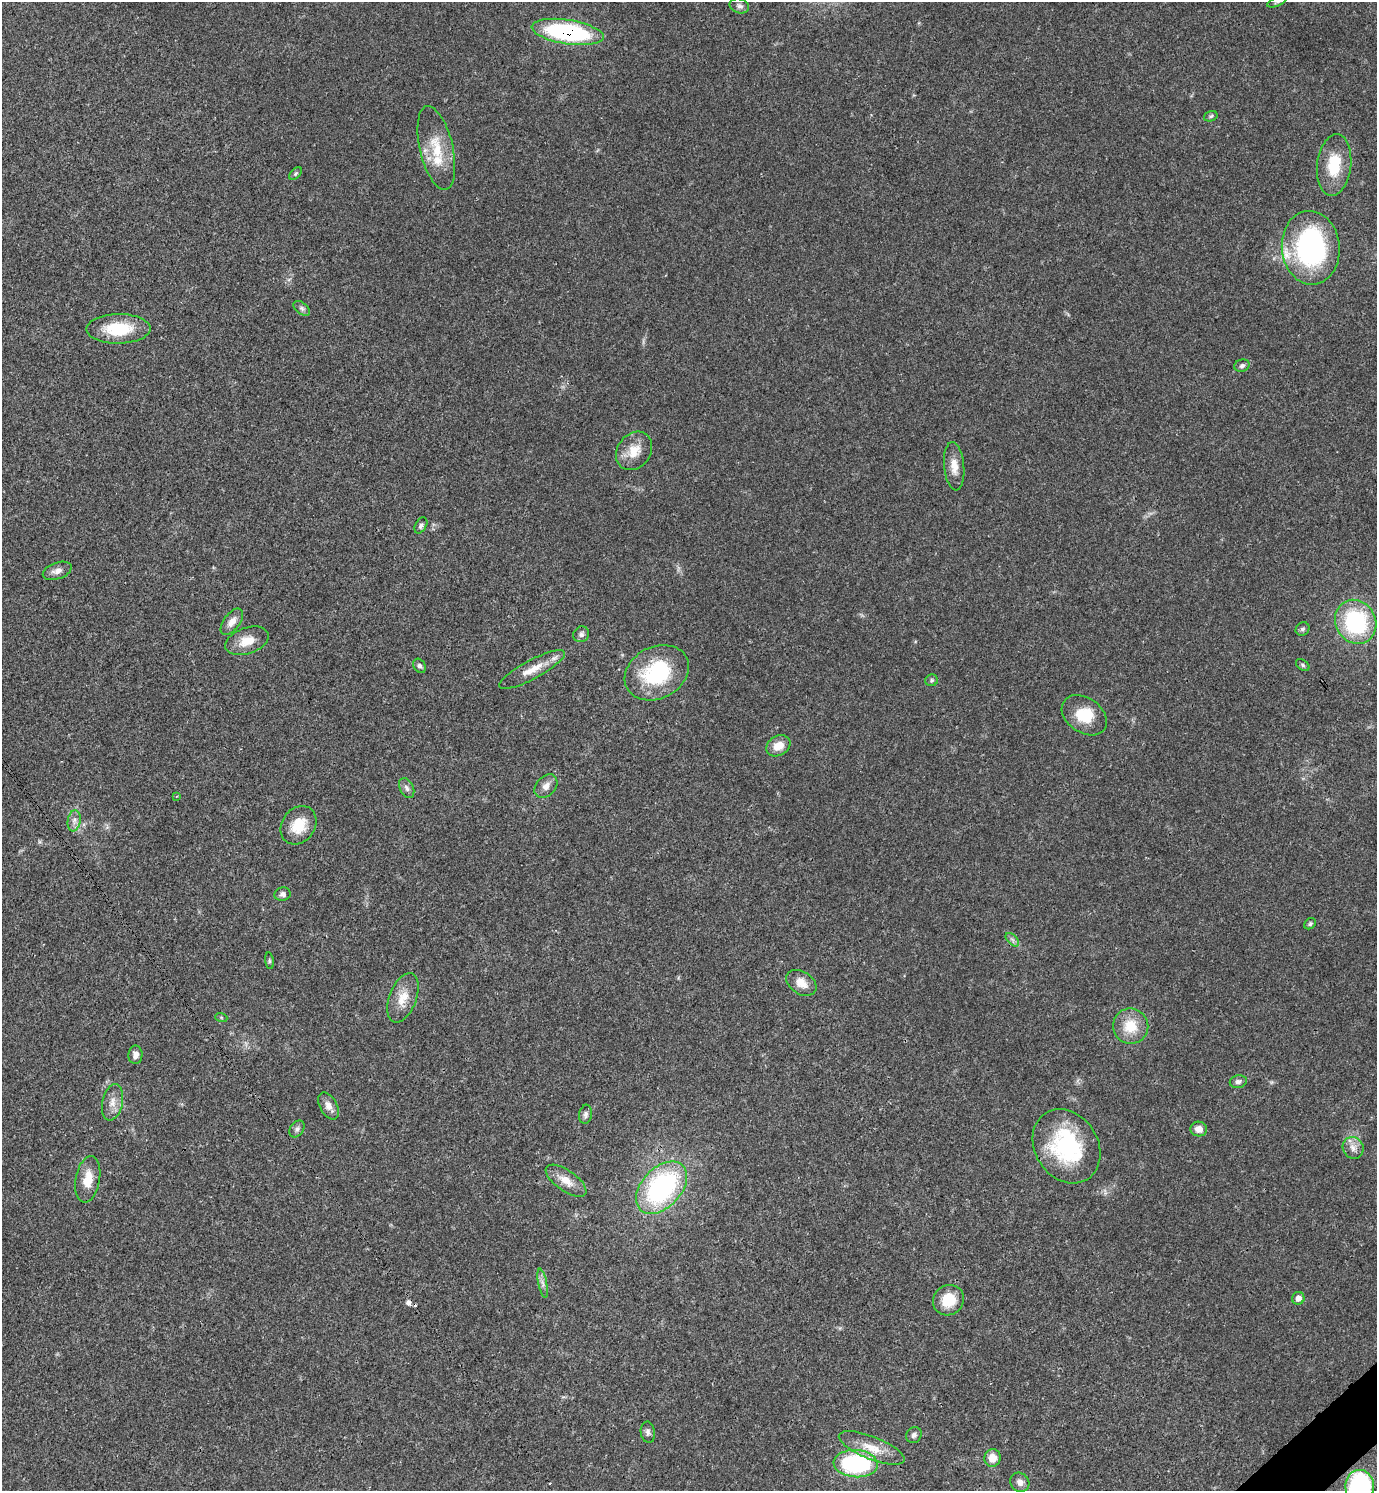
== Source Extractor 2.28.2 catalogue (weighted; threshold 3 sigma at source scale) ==
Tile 6 of 4 x 4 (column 2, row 2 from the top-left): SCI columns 1675-3049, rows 2980-4468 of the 5958 x 5961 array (HDU 1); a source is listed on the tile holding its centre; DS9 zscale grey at full resolution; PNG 1379 x 1493 px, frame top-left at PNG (2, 2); each listed source drawn as its Kron ellipse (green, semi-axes under 4 px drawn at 4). Shown black and unused: <1% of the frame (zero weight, under 3 of 4 exposures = <1% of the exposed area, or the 3 px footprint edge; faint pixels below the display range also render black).
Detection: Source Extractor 2.28.2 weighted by HDU 2 'WHT'; one run over the whole footprint, this tile lists its part. Background 0.0204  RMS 0.0022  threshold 0.00997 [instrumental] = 3 sigma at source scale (4.5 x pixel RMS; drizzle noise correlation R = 1.50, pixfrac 1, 0.05/0.05 arcsec/px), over >= 5 px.
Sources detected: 67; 1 inside a brighter object's white glare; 3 cosmic-ray / hot-pixel residue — neither listed nor drawn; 1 inside a brighter listed object's ellipse — not listed separately; the other 62 listed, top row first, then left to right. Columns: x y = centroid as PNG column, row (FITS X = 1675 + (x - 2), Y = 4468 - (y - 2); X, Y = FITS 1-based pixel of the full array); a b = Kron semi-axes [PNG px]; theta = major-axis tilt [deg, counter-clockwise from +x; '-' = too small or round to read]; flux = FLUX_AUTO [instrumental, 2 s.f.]
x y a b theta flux
1277 2 10 4 22 0.51
739 6 10 7 -18 0.76
568 32 36 12 -9 32
1211 116 7 5 18 0.4
436 148 43 16 -77 7.5
1334 165 31 17 84 7.7
295 174 7 4 45 0.38
1311 248 37 29 -84 42
302 308 9 5 -37 0.59
118 329 32 15 1 9.4
1242 366 8 6 19 0.57
634 451 21 16 53 4.2
954 466 24 10 -85 2.8
421 525 9 5 60 0.65
57 571 15 8 19 1.5
232 622 15 8 53 1.8
1356 622 23 20 -60 23
1302 629 7 6 - 0.61
581 634 8 7 - 0.74
247 641 23 13 19 3.5
1303 665 7 5 -38 0.43
419 666 7 5 -58 0.54
532 670 37 9 28 3.9
657 673 33 26 28 17
931 680 6 6 - 0.41
1084 715 25 17 -35 6.4
778 746 13 9 31 2.8
546 786 13 9 48 1.5
407 788 10 7 -64 0.84
177 796 3 2 - 0.15
74 821 10 6 80 1
298 825 20 16 54 5.5
283 894 8 6 8 0.82
1310 924 6 5 - 0.41
1012 940 8 5 -45 0.67
269 961 8 4 -82 0.4
801 983 16 11 -33 2.6
403 998 26 13 69 4.1
221 1017 6 4 -19 0.26
1131 1026 18 17 - 5.6
135 1055 9 7 89 1.2
1238 1082 8 6 13 0.73
112 1102 18 10 79 2.2
329 1106 15 8 -61 1.5
586 1114 9 6 82 0.72
297 1129 9 6 54 0.69
1199 1129 8 7 - 1.7
1066 1146 39 31 -57 22
1353 1148 11 10 - 1.5
88 1179 23 12 80 3.7
566 1181 24 10 -35 3
662 1188 31 19 47 40
543 1283 15 3 -78 0.85
1298 1298 6 6 - 1.4
949 1300 16 14 36 5.6
648 1432 11 7 -82 0.84
914 1435 8 7 - 0.75
872 1448 35 11 -21 4.7
992 1458 9 8 - 2.6
856 1464 22 13 -3 26
1020 1482 10 9 - 1.2
1360 1486 16 14 89 36
Overlapping masked pixels (flux is a lower limit): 1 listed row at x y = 568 32
Isophote crosses this tile's border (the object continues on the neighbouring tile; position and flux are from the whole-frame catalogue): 2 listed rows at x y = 1277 2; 1360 1486